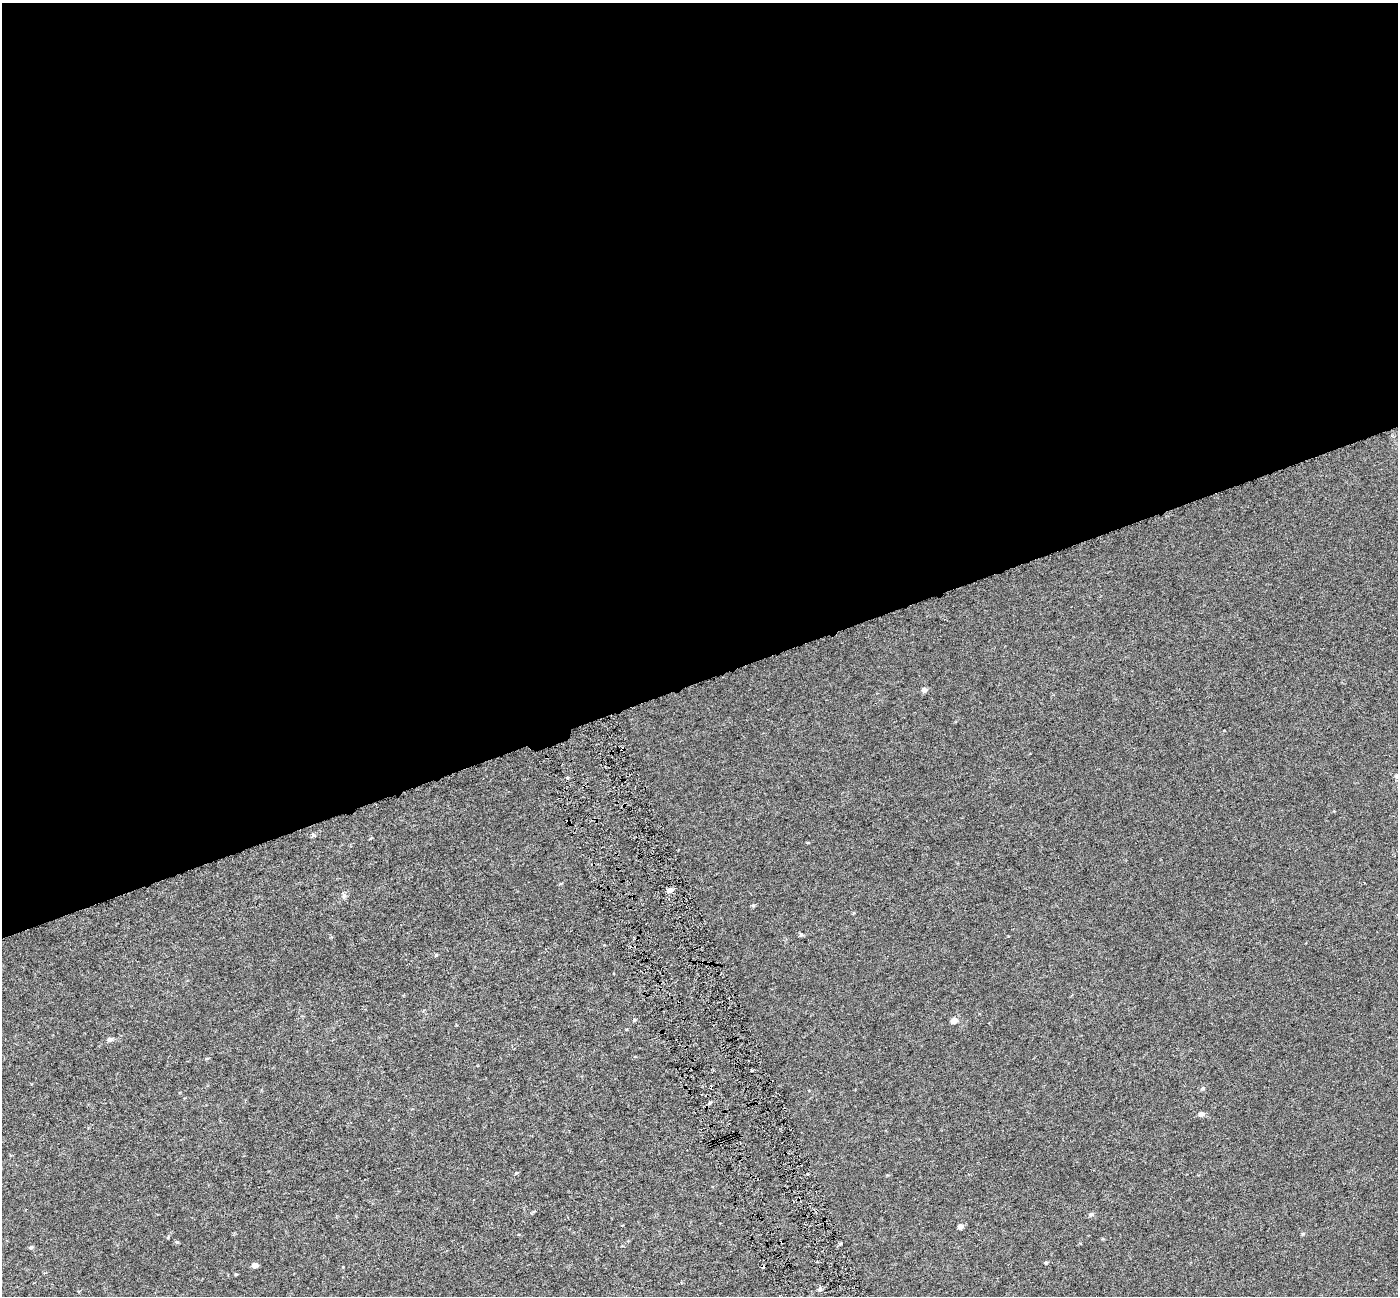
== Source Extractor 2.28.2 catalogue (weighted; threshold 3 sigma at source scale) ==
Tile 2 of 4 x 4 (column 2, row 1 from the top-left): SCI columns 1400-2795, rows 4027-5320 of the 5589 x 5407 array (HDU 1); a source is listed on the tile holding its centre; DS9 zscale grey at full resolution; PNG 1400 x 1298 px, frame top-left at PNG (2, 3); no overlay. Shown black and unused: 53% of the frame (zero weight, under 3 of 6 exposures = <1% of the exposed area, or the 3 px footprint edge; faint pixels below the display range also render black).
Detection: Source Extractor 2.28.2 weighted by HDU 2 'WHT'; one run over the whole footprint, this tile lists its part. Background 6.72e-04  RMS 0.0026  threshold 0.0105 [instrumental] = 3 sigma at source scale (4.09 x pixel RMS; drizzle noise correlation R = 1.36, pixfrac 0.8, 0.0396/0.0396 arcsec/px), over >= 5 px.
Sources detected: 23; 1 cosmic-ray / hot-pixel residue — not listed; the other 22 listed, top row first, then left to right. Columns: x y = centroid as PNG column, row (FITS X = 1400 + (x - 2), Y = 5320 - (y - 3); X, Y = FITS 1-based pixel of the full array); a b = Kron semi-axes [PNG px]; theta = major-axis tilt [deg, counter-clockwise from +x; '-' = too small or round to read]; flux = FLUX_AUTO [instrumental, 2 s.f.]
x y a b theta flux
924 690 5 5 - 1.1
567 778 3 3 - 0.66
670 890 7 6 - 1
344 896 8 4 90 0.51
753 905 5 4 - 0.3
801 935 5 4 - 0.38
436 955 5 4 - 0.24
634 1020 4 4 - 0.27
954 1020 5 5 - 2
110 1040 7 6 - 0.67
1203 1088 5 5 - 0.28
1201 1114 6 5 - 0.97
1091 1214 6 5 - 0.65
960 1226 5 5 - 1.2
1303 1234 6 4 42 0.28
168 1237 5 3 - 0.22
177 1242 5 5 - 0.3
31 1247 5 4 - 0.49
1046 1263 4 4 - 0.28
255 1265 5 4 - 1.5
236 1274 5 3 - 0.22
820 1289 6 5 - 0.59